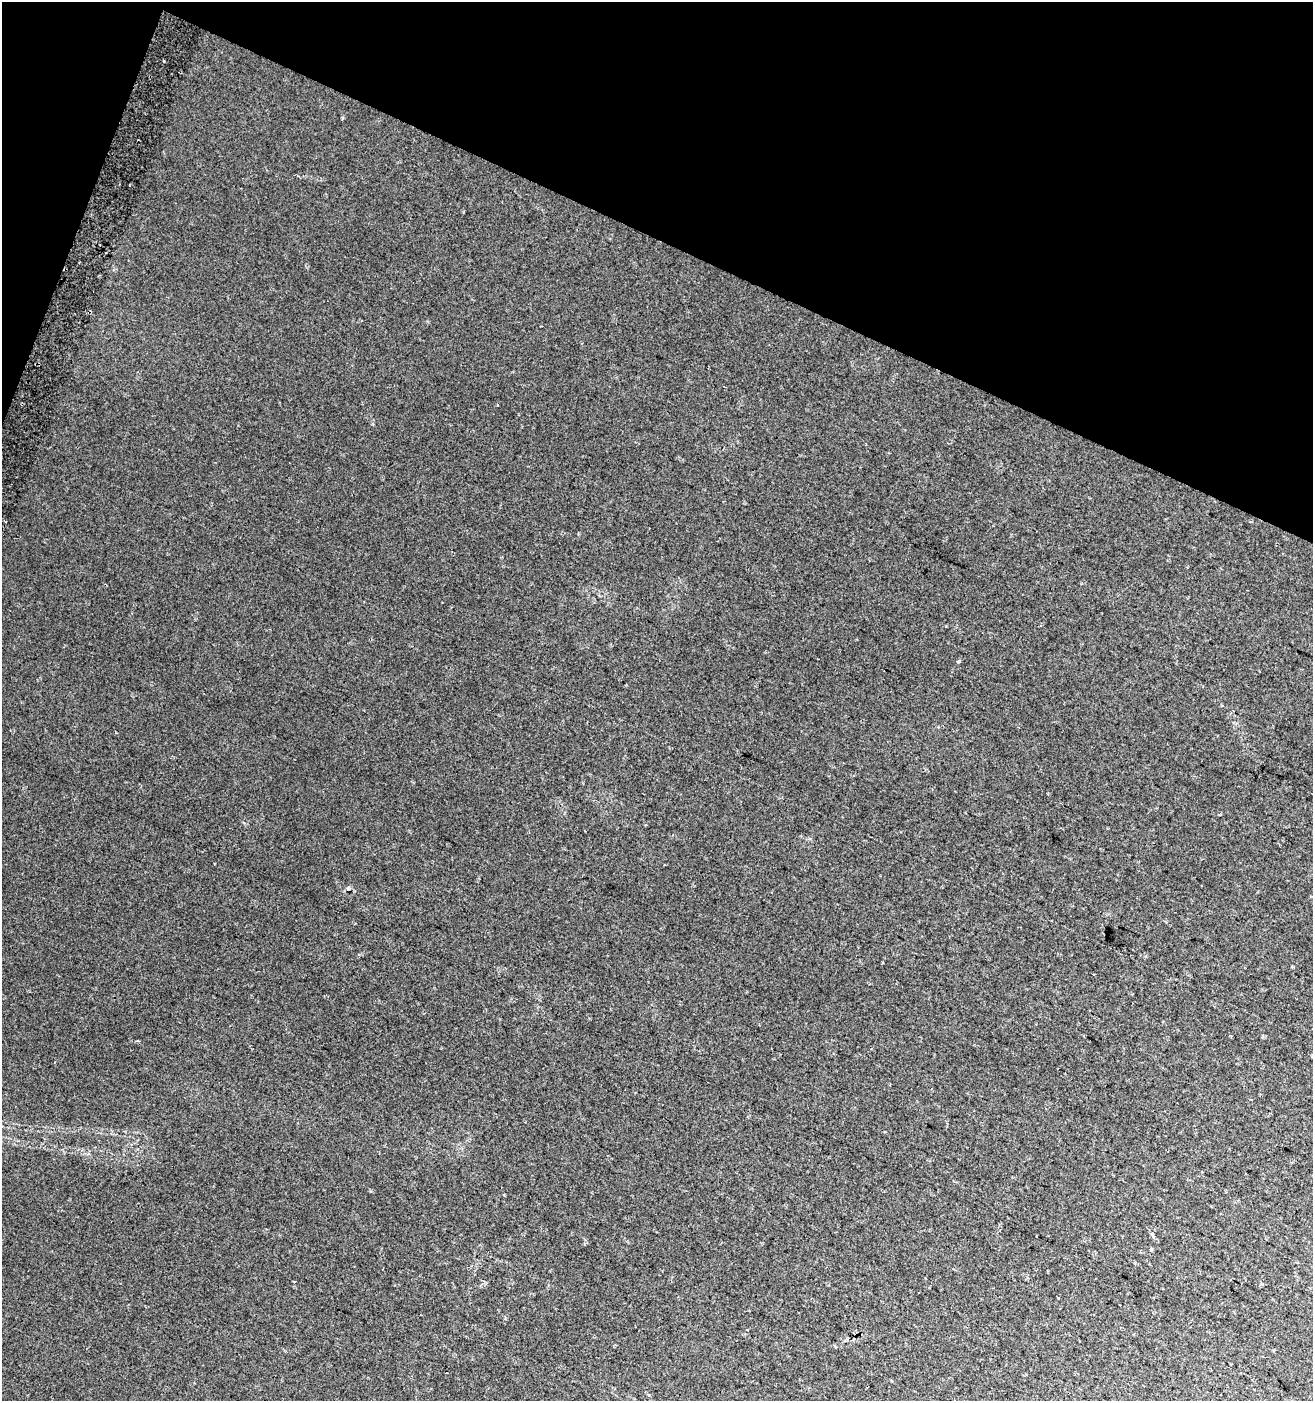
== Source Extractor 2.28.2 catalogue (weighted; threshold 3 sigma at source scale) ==
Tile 2 of 4 x 4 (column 2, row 1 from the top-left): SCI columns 1624-2934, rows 4214-5612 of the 5803 x 5636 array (HDU 1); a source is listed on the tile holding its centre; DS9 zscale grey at full resolution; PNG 1315 x 1403 px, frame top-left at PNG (2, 2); no overlay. Shown black and unused: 19% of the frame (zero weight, under 2 of 3 exposures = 6% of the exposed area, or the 3 px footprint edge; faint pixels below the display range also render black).
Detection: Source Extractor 2.28.2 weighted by HDU 2 'WHT'; one run over the whole footprint, this tile lists its part. Background 0.0189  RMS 0.011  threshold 0.0481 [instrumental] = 3 sigma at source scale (4.5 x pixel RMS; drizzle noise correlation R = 1.50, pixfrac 1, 0.0396/0.0396 arcsec/px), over >= 5 px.
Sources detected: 4; all 4 listed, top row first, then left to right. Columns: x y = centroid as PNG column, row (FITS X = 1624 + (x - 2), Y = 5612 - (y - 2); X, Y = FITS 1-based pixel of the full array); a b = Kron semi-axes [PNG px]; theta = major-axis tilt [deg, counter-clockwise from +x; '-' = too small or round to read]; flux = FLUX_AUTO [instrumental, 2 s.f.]
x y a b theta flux
958 661 3 3 - 8.3
348 888 6 5 - 1.6
138 1041 3 3 - 1.1
1151 1249 4 4 - 1.4